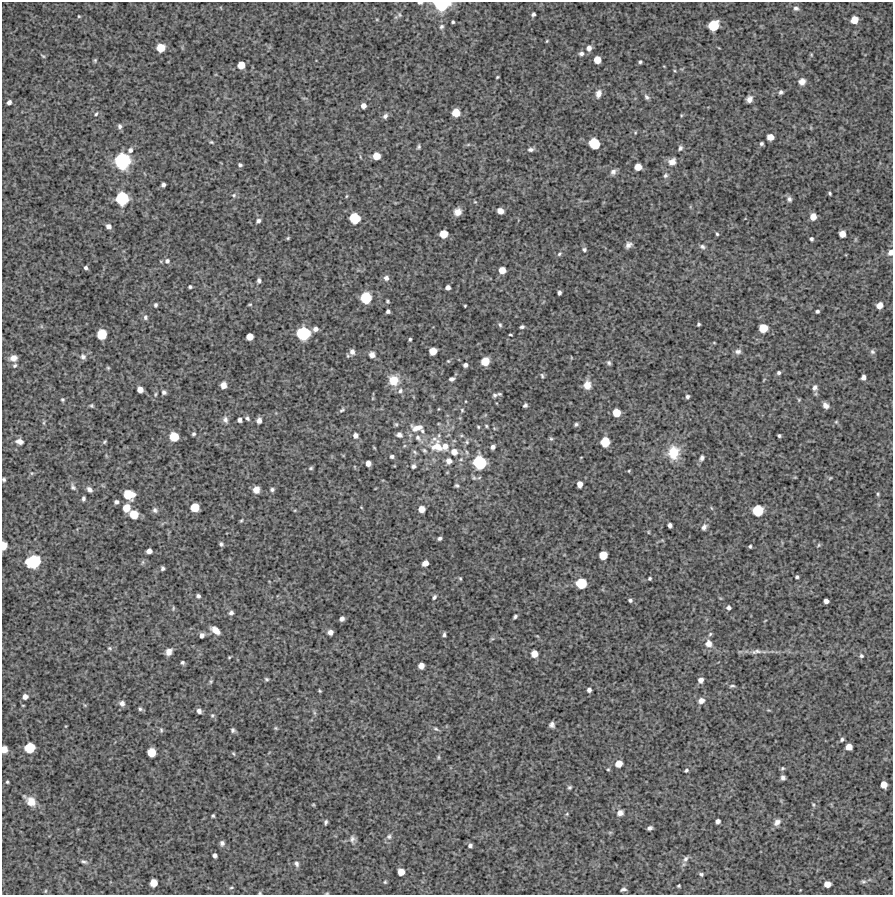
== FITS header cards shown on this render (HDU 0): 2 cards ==
NAXIS1  =                  891 /FITS: X Dimension
NAXIS2  =                  893 /FITS: Y Dimension

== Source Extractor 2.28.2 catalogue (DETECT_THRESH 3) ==
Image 891 x 893 px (HDU 0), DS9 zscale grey, 1 PNG px = 1 image px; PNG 895 x 897 px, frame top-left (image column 1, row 893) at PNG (2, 2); no overlay
Background 4240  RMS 320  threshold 958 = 3 sigma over >= 5 px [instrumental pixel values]
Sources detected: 300; all 300 listed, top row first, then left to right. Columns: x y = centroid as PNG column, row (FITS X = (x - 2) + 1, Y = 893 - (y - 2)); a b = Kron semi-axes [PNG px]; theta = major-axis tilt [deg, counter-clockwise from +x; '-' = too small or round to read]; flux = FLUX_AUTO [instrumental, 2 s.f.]
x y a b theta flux
420 3 6 3 0 3.5e+04
442 5 14 9 2 9.4e+05
796 8 7 5 -14 5.9e+04
533 14 4 3 - 4.8e+04
400 15 7 5 -73 3.3e+04
79 16 4 3 - 1.9e+04
854 20 6 6 - 2.4e+05
453 22 3 3 - 2.8e+04
713 25 9 7 44 5.4e+05
441 27 7 5 45 4.8e+04
547 41 3 2 - 1.8e+04
161 48 7 6 - 3.1e+05
589 48 7 6 - 9.4e+04
581 53 6 5 - 6.2e+04
811 55 6 4 73 2.5e+04
43 56 6 3 -35 2.5e+04
95 60 6 4 89 2.9e+04
597 60 6 5 - 2.0e+05
640 62 4 3 - 3.1e+04
241 65 6 5 - 2.4e+05
497 77 3 2 - 2.1e+04
802 82 8 7 - 1.2e+05
781 92 5 5 - 5.1e+04
598 94 10 6 74 1.2e+05
647 97 8 5 -49 5.2e+04
749 99 7 6 - 1.0e+05
9 102 5 4 - 6.7e+04
363 106 5 5 - 9.9e+04
456 113 6 6 - 2.9e+05
96 114 5 4 - 3.0e+04
681 115 5 3 - 1.8e+04
385 116 7 5 50 6.1e+04
120 126 6 5 - 5.8e+04
770 137 6 5 - 1.8e+05
211 142 6 4 -26 2.8e+04
594 143 8 7 - 6.0e+05
761 144 4 4 - 3.9e+04
468 145 6 4 20 2.7e+04
419 147 5 4 - 3.4e+04
680 148 6 5 - 5.2e+04
531 149 7 5 6 6.1e+04
130 150 7 6 - 7.2e+04
376 156 6 6 - 2.4e+05
122 161 12 12 - 1.4e+06
672 162 10 8 27 1.4e+05
240 165 5 4 - 4.1e+04
638 167 6 5 - 2.1e+05
613 172 8 7 - 7.5e+04
665 175 7 6 - 5.0e+04
163 185 4 4 - 5.8e+04
830 193 4 3 - 3.0e+04
234 195 7 5 2 4.3e+04
122 198 10 9 - 9.3e+05
789 199 7 6 - 6.0e+04
475 202 5 3 - 1.9e+04
500 211 6 5 - 1.2e+05
458 212 6 6 - 1.5e+05
813 217 6 5 - 1.8e+05
355 218 8 7 - 5.9e+05
258 221 5 4 - 5.4e+04
109 226 5 5 - 8.7e+04
443 234 6 6 - 3.0e+05
717 234 4 3 - 2.7e+04
842 234 5 5 - 1.7e+05
288 238 5 4 - 2.5e+04
811 239 4 4 - 4.3e+04
628 245 7 6 - 8.3e+04
702 246 7 5 -33 5.1e+04
584 250 5 5 - 4.1e+04
890 252 7 5 69 9.6e+04
559 254 6 5 - 3.8e+04
167 261 7 6 - 7.0e+04
86 268 4 4 - 4.0e+04
502 270 6 5 - 2.0e+05
386 278 7 6 - 8.0e+04
259 280 6 4 -90 5.0e+04
190 287 3 3 - 3.2e+04
448 287 4 4 - 7.9e+04
559 293 4 3 - 4.9e+04
366 298 8 8 - 6.6e+05
387 301 4 3 - 2.4e+04
156 305 5 4 - 4.0e+04
250 305 5 3 - 2.0e+04
879 305 6 5 - 1.7e+05
465 306 3 2 - 2.0e+04
388 311 4 4 - 4.9e+04
817 311 4 3 - 4.2e+04
145 317 7 6 - 5.2e+04
699 324 3 3 - 3.0e+04
500 325 6 4 -59 3.6e+04
522 327 4 3 - 4.0e+04
763 328 7 6 - 3.5e+05
315 329 6 5 - 8.3e+04
303 333 9 9 - 9.8e+05
102 334 8 7 - 4.5e+05
510 335 3 2 - 2.5e+04
250 337 6 5 - 2.0e+05
410 339 3 3 - 3.0e+04
714 343 5 3 - 1.7e+04
433 351 6 6 - 2.5e+05
738 351 8 6 1 6.9e+04
352 352 8 7 - 9.0e+04
872 352 7 6 - 5.0e+04
372 355 7 6 - 1.0e+05
83 357 8 6 -49 6.4e+04
13 358 8 7 - 1.3e+05
448 361 5 4 - 2.2e+04
485 361 7 6 - 3.3e+05
609 363 6 5 - 4.1e+04
15 365 5 5 - 3.5e+04
465 365 4 4 - 6.3e+04
108 368 5 4 - 2.4e+04
779 373 4 4 - 4.3e+04
542 376 7 4 -64 3.3e+04
863 377 5 4 - 8.3e+04
452 379 5 4 - 5.3e+04
393 380 11 11 - 3.4e+05
223 385 6 5 - 1.3e+05
587 385 9 8 - 2.1e+05
815 388 8 6 73 7.1e+04
140 389 5 5 - 1.4e+05
400 391 7 6 - 5.9e+04
164 392 6 5 - 4.9e+04
155 394 7 4 81 3.4e+04
495 395 7 6 - 5.0e+04
687 397 5 4 - 4.4e+04
62 400 5 5 - 2.8e+04
799 400 5 5 - 2.4e+04
525 405 4 4 - 4.6e+04
825 405 6 5 - 1.1e+05
91 406 4 4 - 3.0e+04
342 410 8 5 25 4.1e+04
462 410 5 4 - 2.5e+04
616 413 6 6 - 2.8e+05
247 418 7 5 -46 4.5e+04
225 420 9 7 -74 7.7e+04
240 420 5 4 - 6.5e+04
259 420 6 5 - 8.8e+04
836 422 5 5 - 2.6e+04
44 423 7 4 90 3.1e+04
396 424 5 5 - 3.0e+04
576 424 5 4 - 4.0e+04
486 426 4 3 - 2.5e+04
478 427 4 3 - 2.2e+04
417 428 16 9 4 2.1e+05
422 431 5 4 - 2.8e+04
194 434 4 4 - 3.9e+04
355 435 6 5 - 8.4e+04
399 435 7 6 - 7.3e+04
439 435 6 5 - 3.7e+04
779 436 4 3 - 3.3e+04
174 437 7 7 - 4.0e+05
418 438 10 7 -48 1.0e+05
551 439 5 5 - 3.3e+04
19 441 10 7 -10 1.1e+05
104 442 5 3 - 2.7e+04
467 442 6 5 - 4.2e+04
605 442 7 7 - 4.2e+05
445 446 9 9 - 1.6e+05
437 447 18 14 -20 4.6e+05
493 447 4 4 - 7.1e+04
424 450 7 5 -50 4.2e+04
415 452 8 5 -29 3.7e+04
454 452 8 8 - 1.6e+05
673 452 15 12 88 5.1e+05
392 456 5 4 - 4.5e+04
581 457 4 2 - 1.3e+04
702 458 7 5 76 6.1e+04
449 461 7 7 - 1.1e+05
479 462 11 10 - 9.9e+05
368 463 5 4 - 1.1e+05
413 466 6 5 - 5.5e+04
311 468 5 4 - 3.1e+04
629 471 4 4 - 2.2e+04
32 473 5 5 - 2.7e+04
830 478 5 3 - 2.0e+04
4 479 3 3 - 3.5e+04
580 484 5 5 - 1.3e+05
457 485 6 4 -27 3.9e+04
73 487 9 7 -67 6.0e+04
89 489 7 5 -41 7.6e+04
272 489 6 5 - 4.8e+04
256 490 7 6 - 1.5e+05
129 494 9 7 -14 4.6e+05
878 494 5 4 - 2.6e+04
83 499 5 3 - 4.6e+04
116 502 4 4 - 5.3e+04
195 507 7 6 - 3.9e+05
361 507 4 2 - 1.3e+04
126 508 7 6 - 2.6e+05
422 509 6 6 - 1.8e+05
155 510 7 6 - 5.8e+04
295 510 5 3 - 1.8e+04
758 510 8 8 - 5.9e+05
134 514 8 7 - 3.4e+05
241 520 5 4 - 2.3e+04
670 525 5 4 - 6.5e+04
704 527 8 6 59 7.3e+04
648 532 5 3 - 1.9e+04
440 538 5 4 - 4.7e+04
221 544 5 4 - 4.2e+04
818 545 6 4 61 2.7e+04
4 546 7 5 86 2.5e+05
750 546 3 3 - 2.8e+04
149 551 5 4 - 1.1e+05
603 555 6 6 - 3.0e+05
33 562 11 9 16 1.0e+06
143 562 6 4 71 3.1e+04
425 563 5 5 - 1.4e+05
163 568 4 3 - 4.4e+04
797 577 3 3 - 3.3e+04
650 578 3 3 - 3.1e+04
460 579 5 4 - 2.5e+04
581 583 8 7 - 5.3e+05
198 596 4 4 - 5.1e+04
434 597 7 4 53 4.2e+04
630 600 5 4 - 3.8e+04
826 601 4 4 - 9.0e+04
173 608 6 3 72 2.5e+04
728 608 5 5 - 6.0e+04
231 613 6 5 - 5.6e+04
515 616 4 3 - 3.8e+04
342 619 5 4 - 7.7e+04
215 630 10 6 -37 1.8e+05
330 632 5 5 - 1.0e+05
444 634 6 4 83 4.4e+04
710 634 6 4 47 3.2e+04
202 635 5 4 - 7.5e+04
492 639 6 4 18 2.8e+04
708 643 9 9 - 1.5e+05
110 648 6 4 -21 3.2e+04
756 651 16 6 9 1.1e+05
169 652 7 6 - 1.3e+05
534 654 6 6 - 1.9e+05
861 656 6 6 - 4.4e+04
229 657 3 3 - 2.0e+04
182 662 5 4 - 3.7e+04
421 666 5 5 - 1.2e+05
266 679 5 4 - 3.1e+04
701 680 6 5 - 9.9e+04
211 681 7 4 58 3.2e+04
732 686 6 3 17 3.2e+04
589 690 4 4 - 6.4e+04
320 691 4 3 - 2.3e+04
25 697 5 5 - 1.0e+05
701 701 8 7 - 1.0e+05
122 703 7 7 - 9.5e+04
140 709 6 6 - 4.0e+04
199 711 5 4 - 6.7e+04
212 715 6 5 - 3.3e+04
552 725 5 5 - 6.8e+04
276 728 6 4 -21 2.6e+04
436 729 8 5 -20 4.0e+04
161 730 7 5 -89 3.5e+04
233 730 6 5 - 4.6e+04
842 739 5 4 - 4.4e+04
849 747 6 5 - 1.7e+05
30 748 8 7 - 5.3e+05
4 749 6 5 - 1.7e+05
151 752 7 6 - 3.6e+05
233 753 6 3 -58 2.5e+04
438 757 6 4 -90 2.6e+04
619 764 6 6 - 1.9e+05
782 768 5 5 - 3.2e+04
608 769 4 3 - 2.2e+04
686 770 5 4 - 3.2e+04
783 778 4 4 - 6.0e+04
7 782 4 3 - 2.4e+04
884 785 6 5 - 1.8e+05
570 787 4 4 - 3.5e+04
31 801 11 8 -46 2.4e+05
313 805 5 3 - 2.1e+04
813 805 6 4 -71 2.6e+04
620 813 8 7 - 9.9e+04
567 814 5 4 - 2.1e+04
213 816 3 3 - 2.9e+04
718 821 5 4 - 7.1e+04
326 822 5 4 - 4.1e+04
777 822 9 6 43 1.0e+05
650 828 5 4 - 5.9e+04
389 836 7 7 - 6.1e+04
352 839 9 7 77 7.8e+04
222 843 6 5 - 5.9e+04
470 845 4 4 - 5.2e+04
215 855 4 4 - 6.7e+04
685 859 9 6 57 6.5e+04
84 862 8 4 -19 4.4e+04
297 864 7 5 -72 5.8e+04
401 872 6 5 - 2.0e+05
701 874 5 3 - 3.6e+04
385 882 4 4 - 2.5e+04
863 882 7 5 0 4.3e+04
153 883 6 6 - 2.4e+05
827 884 6 5 - 1.6e+05
679 886 3 3 - 2.7e+04
231 887 6 3 9 2.5e+04
623 889 5 3 - 4.1e+04
45 891 5 3 - 2.1e+04
260 893 5 4 - 2.2e+04
327 893 5 3 - 1.8e+04
At the frame edge (FLAGS 8, measured only in part): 8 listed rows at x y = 420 3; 442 5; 890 252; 4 479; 4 546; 4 749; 260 893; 327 893